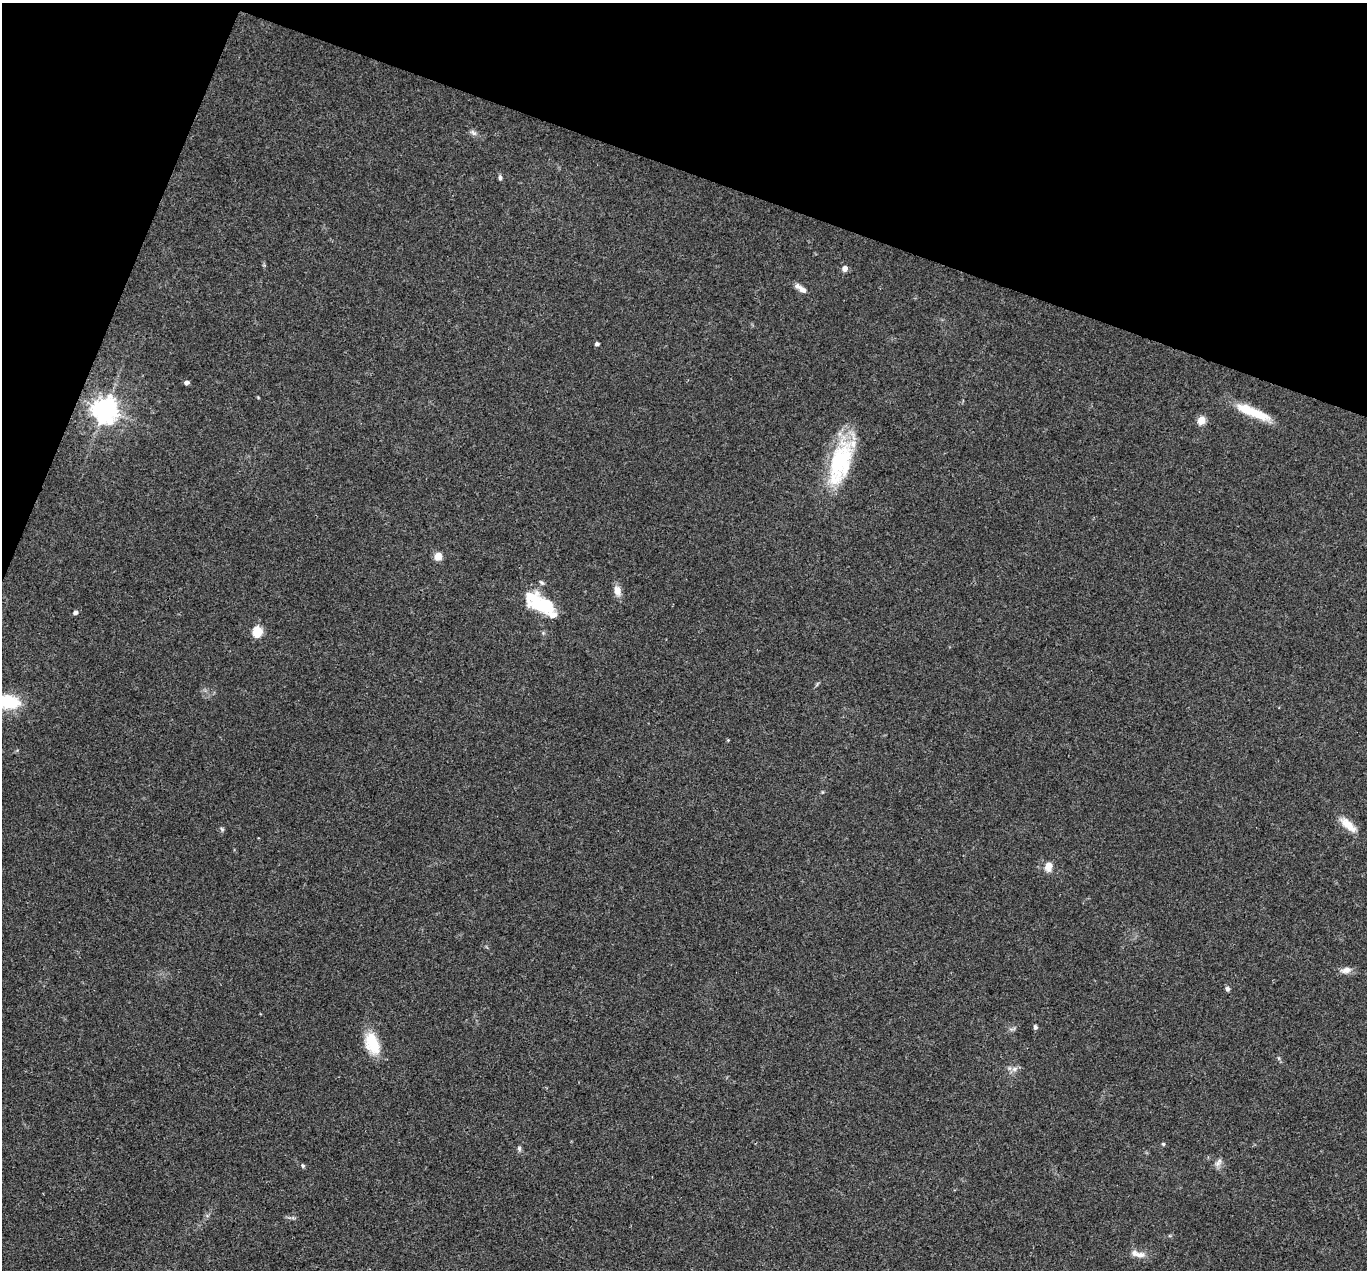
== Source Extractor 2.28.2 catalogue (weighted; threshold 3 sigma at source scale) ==
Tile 2 of 4 x 4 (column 2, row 1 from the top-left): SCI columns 1367-2731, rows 4072-5339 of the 5462 x 5475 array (HDU 1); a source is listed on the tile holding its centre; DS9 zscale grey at full resolution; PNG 1369 x 1272 px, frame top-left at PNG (2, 3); no overlay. Shown black and unused: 18% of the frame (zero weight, under 3 of 4 exposures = <1% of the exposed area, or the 3 px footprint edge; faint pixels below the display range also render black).
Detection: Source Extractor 2.28.2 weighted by HDU 2 'WHT'; one run over the whole footprint, this tile lists its part. Background 0.0735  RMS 0.0056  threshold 0.0252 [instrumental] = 3 sigma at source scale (4.5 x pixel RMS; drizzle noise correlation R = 1.50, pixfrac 1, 0.05/0.05 arcsec/px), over >= 5 px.
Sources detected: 32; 1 inside a brighter listed object's ellipse — not listed separately; the other 31 listed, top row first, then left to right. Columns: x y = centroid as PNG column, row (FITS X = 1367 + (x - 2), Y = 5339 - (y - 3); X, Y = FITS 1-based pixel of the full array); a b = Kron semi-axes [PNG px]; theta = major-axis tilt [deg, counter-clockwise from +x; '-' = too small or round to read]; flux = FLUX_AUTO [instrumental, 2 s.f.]
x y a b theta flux
473 133 11 5 -33 1.8
500 178 7 4 -89 1.2
845 268 5 5 - 4.6
802 289 13 7 -40 3.6
597 344 4 3 - 1.6
187 382 4 4 - 2.4
105 409 8 7 - 590
1252 412 43 9 -23 18
1201 420 5 5 - 16
840 462 56 23 71 49
438 556 8 7 - 5.7
541 583 7 4 -39 1
617 590 12 9 -75 4.8
541 604 35 16 -30 30
75 612 4 4 - 2
257 632 5 5 - 36
8 702 28 17 -5 22
728 740 4 4 - 0.48
1348 825 26 9 -41 7.7
222 829 7 4 -46 0.81
1049 866 5 5 - 13
1346 970 14 8 9 3.5
1227 989 6 5 - 1.4
1035 1027 6 5 - 1.1
372 1043 26 15 -71 17
1015 1069 9 6 27 2.2
1163 1144 4 3 - 0.88
519 1148 7 5 90 1.1
1218 1163 8 8 - 2.4
303 1165 5 5 - 0.84
1140 1255 17 8 1 4.4
Isophote crosses this tile's border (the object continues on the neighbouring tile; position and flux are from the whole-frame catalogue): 1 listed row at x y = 8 702